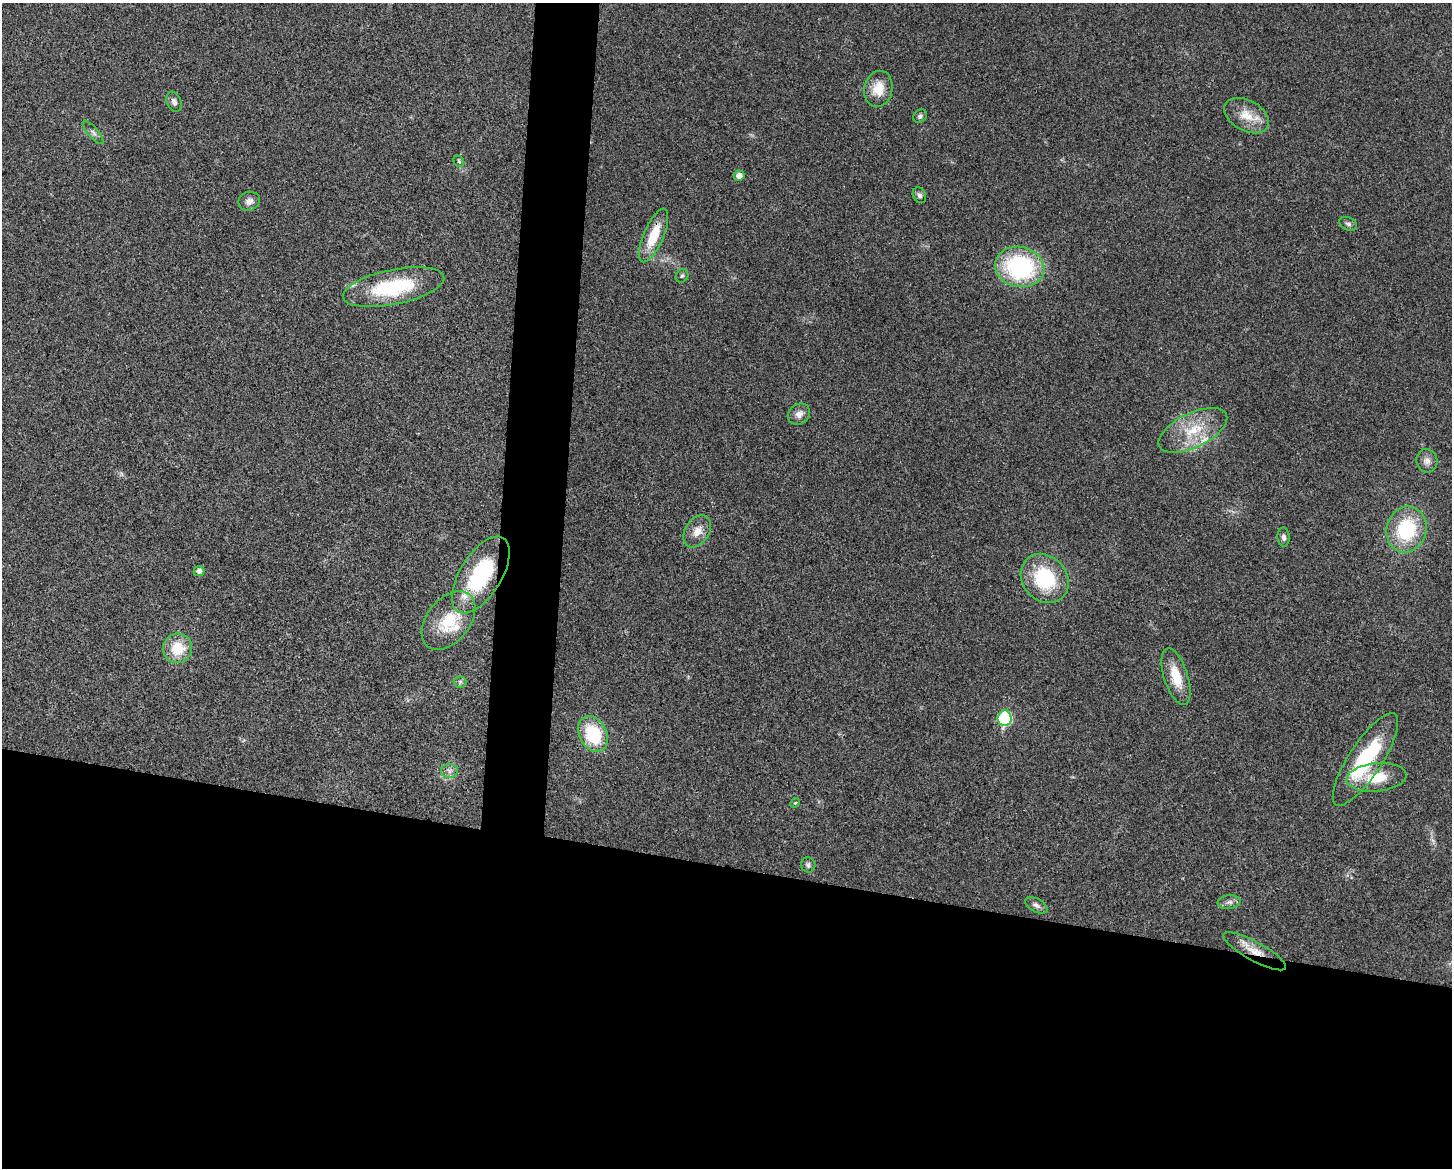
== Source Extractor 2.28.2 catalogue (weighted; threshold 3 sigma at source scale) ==
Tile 11 of 3 x 4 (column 2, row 4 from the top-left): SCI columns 1680-3129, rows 4-1169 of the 4695 x 4670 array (HDU 1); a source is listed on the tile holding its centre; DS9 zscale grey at full resolution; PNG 1454 x 1170 px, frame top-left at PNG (2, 3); each listed source drawn as its Kron ellipse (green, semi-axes under 4 px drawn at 4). Shown black and unused: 29% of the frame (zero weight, under 3 of 4 exposures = <1% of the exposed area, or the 3 px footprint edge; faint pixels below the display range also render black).
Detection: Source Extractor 2.28.2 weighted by HDU 2 'WHT'; one run over the whole footprint, this tile lists its part. Background 0.0242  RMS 0.0047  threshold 0.021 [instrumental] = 3 sigma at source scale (4.5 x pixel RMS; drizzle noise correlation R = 1.50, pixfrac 1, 0.05/0.05 arcsec/px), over >= 5 px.
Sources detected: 39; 2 inside a brighter listed object's ellipse — not listed separately; the other 37 listed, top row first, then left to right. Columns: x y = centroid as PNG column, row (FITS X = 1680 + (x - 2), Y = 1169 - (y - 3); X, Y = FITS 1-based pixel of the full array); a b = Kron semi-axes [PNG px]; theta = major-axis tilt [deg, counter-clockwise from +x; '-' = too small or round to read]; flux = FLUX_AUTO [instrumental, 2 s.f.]
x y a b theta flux
878 89 18 14 78 8.9
174 102 10 7 -69 1.9
920 116 7 6 - 1.2
1247 116 24 15 -28 9.7
93 132 15 5 -49 1.7
459 161 6 5 - 0.76
739 176 5 5 - 3.8
919 195 8 6 -65 1.5
249 201 11 9 21 2.7
1348 224 9 6 -25 1.4
654 235 29 10 67 15
1020 267 25 20 -13 61
682 276 7 6 - 1
394 287 51 17 11 40
799 414 12 10 38 3.1
1193 430 37 17 26 19
1427 461 12 10 -78 2.9
1406 529 23 20 73 33
697 531 17 12 57 5.5
1284 537 10 6 -88 1.7
199 571 5 5 - 1.8
481 575 43 21 58 46
1045 578 26 22 -49 31
448 620 33 21 51 22
177 648 15 14 - 13
1176 677 29 12 -72 11
460 682 6 6 - 0.91
1004 718 8 7 - 47
593 734 19 13 -62 25
1365 759 54 16 57 38
449 771 8 7 - 1.8
1376 777 30 14 6 13
795 803 5 4 - 0.58
808 865 8 7 - 1.4
1229 902 11 6 7 2
1036 905 12 6 -29 1.9
1255 951 35 9 -29 8.9
Overlapping masked pixels (flux is a lower limit): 2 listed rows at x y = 654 235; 1255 951